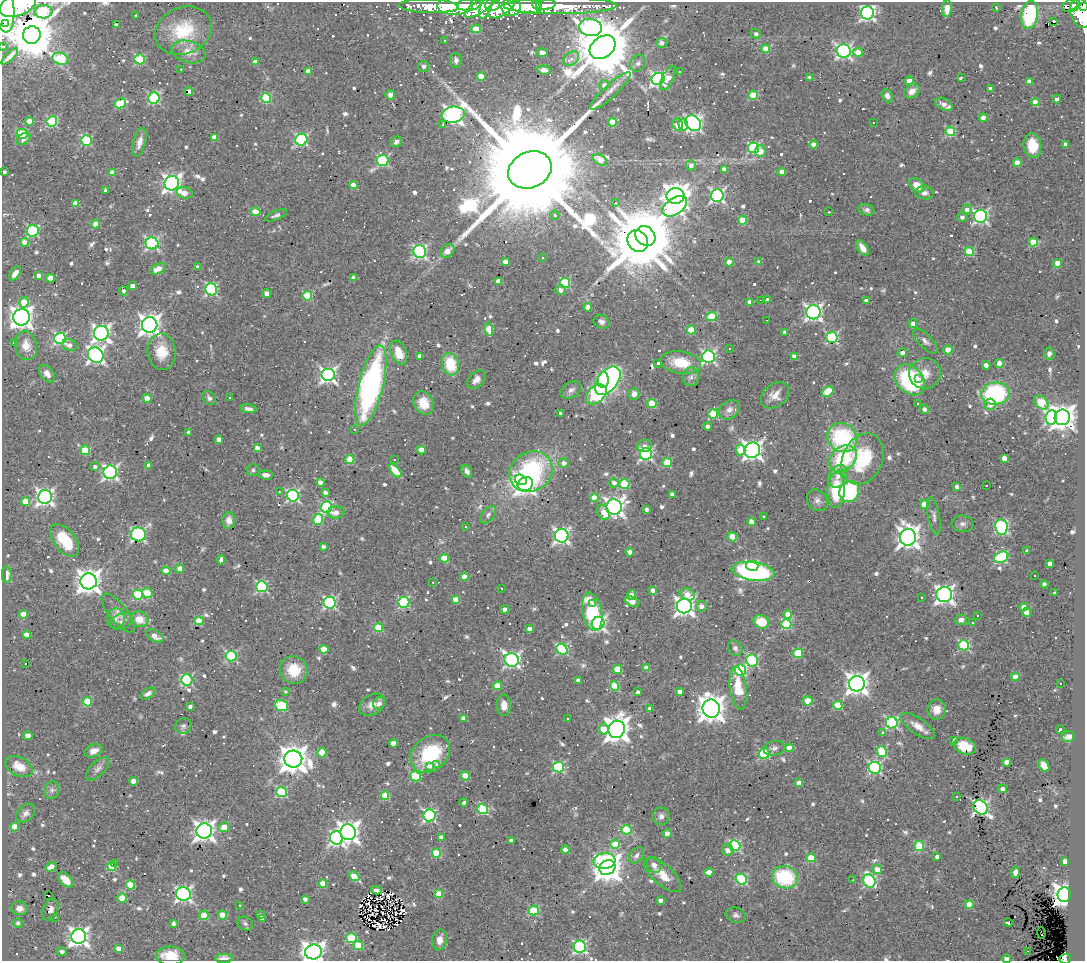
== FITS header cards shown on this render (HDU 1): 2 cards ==
NAXIS1  =                 1083
NAXIS2  =                  959

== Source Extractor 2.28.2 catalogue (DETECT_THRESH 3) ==
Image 1083 x 959 px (HDU 1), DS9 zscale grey, 1 PNG px = 1 image px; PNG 1087 x 963 px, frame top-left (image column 1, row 959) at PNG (2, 2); each listed source drawn as its Kron ellipse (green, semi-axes under 4 px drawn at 4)
Background 1.04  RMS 0.061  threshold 0.182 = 3 sigma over >= 5 px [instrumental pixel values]
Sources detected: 946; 1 with non-positive FLUX_AUTO (blend fragments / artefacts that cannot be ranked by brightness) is neither listed nor drawn; of the other 945, the 500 brightest by FLUX_AUTO listed and drawn (445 fainter detections omitted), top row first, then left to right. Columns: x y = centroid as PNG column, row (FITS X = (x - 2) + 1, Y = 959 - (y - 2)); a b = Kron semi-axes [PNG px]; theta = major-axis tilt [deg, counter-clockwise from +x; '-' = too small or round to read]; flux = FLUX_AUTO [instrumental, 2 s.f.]
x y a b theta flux
18 5 19 11 21 6500
455 5 18 9 2 2500
469 5 12 6 6 2100
493 5 7 6 - 950
525 5 17 8 -13 4400
537 5 6 4 -55 980
546 5 10 4 8 2000
1070 5 8 5 29 210
1075 5 6 4 61 320
429 6 30 7 -2 820
502 6 16 8 38 1800
511 6 10 9 - 1800
560 6 56 8 0 2200
480 7 18 6 33 1300
1083 7 4 3 - 210
486 8 12 5 69 900
996 8 3 3 - 16
4 9 23 9 -84 7800
947 9 8 5 85 36
43 12 9 6 3 370
867 13 6 6 - 1100
1081 13 15 10 -73 1400
136 15 3 3 - 16
1030 15 14 8 79 300
1054 21 3 3 - 170
5 23 4 3 - 5400
116 25 4 3 - 15
591 27 11 8 -7 880
476 29 5 4 - 120
183 31 29 23 23 190
756 34 5 4 - 15
32 35 9 8 - 23000
444 40 3 3 - 26
662 43 6 5 - 19
3 46 3 3 - 18
602 47 14 10 38 44000
766 49 4 4 - 100
844 51 7 6 - 990
188 52 17 10 -16 53
858 52 5 4 - 57
542 53 5 4 - 38
10 56 11 3 45 18
60 59 8 5 -18 310
140 59 5 5 - 270
571 59 9 6 36 27
456 60 7 5 -90 16
255 62 4 4 - 31
638 63 8 7 - 15
424 66 5 5 - 17
181 69 3 2 - 16
544 70 7 4 -6 17
308 71 4 4 - 43
679 71 3 3 - 21
481 77 4 4 - 76
810 77 4 3 - 13
962 77 4 3 - 15
668 78 13 5 64 59
658 79 6 6 - 980
909 81 4 4 - 51
1029 82 4 4 - 48
604 85 5 4 - 19
991 89 4 4 - 21
610 91 27 6 42 38
912 91 8 6 38 30
189 92 4 3 - 19
390 95 4 4 - 22
753 95 5 4 - 170
887 96 6 5 - 20
154 98 6 5 - 470
266 98 5 5 - 260
1057 99 4 3 - 15
1035 102 4 4 - 77
120 103 6 4 27 180
944 104 9 6 -23 24
453 115 11 8 8 2000
983 118 4 4 - 42
30 121 4 4 - 68
52 121 5 5 - 380
612 122 4 4 - 120
874 122 3 3 - 42
693 123 9 6 -47 1200
677 124 6 5 - 39
443 125 3 2 - 16
683 125 6 5 - 220
950 131 5 5 - 250
22 134 5 5 - 210
215 137 4 4 - 62
24 139 7 5 38 26
86 140 5 5 - 330
301 140 6 6 - 630
139 142 14 6 75 32
396 142 6 5 - 16
1065 144 4 3 - 13
814 145 4 4 - 46
1032 146 12 9 -83 100
753 148 5 5 - 420
760 151 6 5 - 59
383 160 6 5 - 430
600 160 7 5 -33 58
1017 163 4 4 - 69
691 165 5 5 - 22
724 169 4 4 - 28
530 170 22 18 24 220000
4 172 3 3 - 14
782 172 4 4 - 34
113 173 4 4 - 68
172 183 7 7 - 1900
353 185 4 4 - 58
917 185 9 6 -40 55
105 190 3 3 - 42
185 193 8 5 -17 46
924 193 9 6 -4 20
717 195 6 6 - 980
676 196 9 8 - 5000
615 202 3 3 - 530
76 203 4 4 - 55
675 206 14 8 34 1200
967 209 5 5 - 20
867 210 8 5 -17 14
256 212 5 4 - 95
829 212 3 2 - 62
276 215 11 4 21 13
555 215 5 4 - 16
981 216 6 6 - 950
962 217 5 4 - 16
742 220 4 4 - 140
96 224 4 4 - 67
33 231 6 5 - 450
645 236 11 9 -47 21000
638 241 11 9 -58 33000
25 242 4 4 - 58
1033 242 4 4 - 100
152 243 6 6 - 680
863 248 9 5 -57 30
420 251 6 6 - 840
448 251 8 6 44 37
969 252 4 4 - 180
542 258 3 3 - 58
505 262 4 4 - 30
729 262 4 4 - 66
759 262 4 4 - 18
1058 263 4 4 - 83
198 267 4 4 - 15
158 269 8 5 27 52
15 273 8 4 56 23
38 275 4 4 - 23
50 278 4 4 - 56
353 278 4 4 - 19
499 281 4 4 - 50
565 283 5 5 - 290
132 286 4 3 - 29
211 289 6 6 - 530
560 290 5 5 - 20
124 291 4 4 - 15
267 293 4 4 - 31
307 296 5 4 - 220
761 300 3 2 - 40
767 300 4 3 - 28
866 300 4 3 - 23
24 302 5 5 - 81
750 302 4 4 - 45
588 307 4 4 - 41
813 312 7 7 - 1400
21 317 8 8 - 3500
711 317 5 4 - 160
767 320 3 2 - 16
601 322 8 6 -26 14
913 324 4 4 - 27
150 325 8 7 - 3100
489 329 7 4 -82 80
691 330 4 4 - 91
785 332 4 4 - 17
101 333 7 7 - 1700
60 338 6 5 - 630
832 338 6 5 - 500
925 341 16 7 -46 22
14 342 3 3 - 72
69 345 7 6 - 20
26 346 14 11 -78 53
729 349 3 3 - 29
948 350 4 4 - 82
162 352 18 14 -83 96
399 353 12 7 -67 82
902 353 4 4 - 23
1049 354 6 5 - 18
96 355 8 7 - 1400
419 356 4 4 - 24
794 356 4 4 - 31
708 357 6 6 - 770
658 363 3 3 - 16
681 363 20 11 -8 120
999 363 4 4 - 79
450 364 11 8 -76 160
986 365 4 4 - 32
925 373 16 15 - 61
47 374 10 6 -52 30
328 375 7 6 - 1200
691 377 9 8 - 18
919 379 4 3 - 25
476 380 11 7 46 24
603 380 8 5 87 360
910 380 17 13 -47 460
608 381 16 10 51 800
371 385 41 12 76 1200
571 390 11 7 31 18
828 392 6 4 38 160
596 394 12 8 42 700
634 394 6 5 - 25
995 394 14 11 6 530
775 395 16 11 38 44
229 397 3 3 - 41
147 398 4 4 - 64
209 398 8 5 -52 13
1041 402 8 5 -45 210
424 403 12 10 -62 84
652 403 4 4 - 170
917 404 3 3 - 48
990 404 5 5 - 45
248 409 8 4 -7 14
924 409 5 4 - 18
729 410 11 8 38 26
561 413 3 3 - 13
713 414 5 4 - 220
1051 417 7 5 82 840
1062 417 8 7 - 4400
708 427 4 4 - 23
354 429 3 2 - 14
189 432 4 3 - 16
842 438 15 14 - 430
219 439 4 4 - 29
645 446 7 6 - 22
257 448 4 4 - 28
85 450 5 4 - 160
421 450 4 4 - 68
741 450 5 5 - 130
752 450 8 7 - 2000
646 454 6 6 - 720
1004 458 4 4 - 45
843 459 15 11 42 280
862 459 26 20 65 270
350 460 4 4 - 150
394 460 3 3 - 39
667 462 5 4 - 140
564 463 5 4 - 23
149 465 4 4 - 27
95 467 5 4 - 13
253 470 6 6 - 13
395 471 8 4 -49 99
467 471 7 4 -60 17
110 472 7 6 - 1000
531 472 22 19 33 620
266 475 7 4 -5 20
838 476 12 9 56 38
521 480 6 5 - 240
320 483 4 4 - 38
614 483 5 4 - 21
525 484 8 6 25 2500
624 484 5 5 - 190
987 486 3 3 - 110
957 487 3 3 - 18
836 490 17 8 87 200
279 492 3 2 - 150
849 492 11 9 63 370
325 493 4 4 - 16
672 494 4 4 - 22
293 496 6 6 - 690
45 497 7 7 - 1600
594 498 4 4 - 76
817 500 12 9 -52 22
26 502 4 4 - 96
924 504 4 4 - 110
326 507 6 5 - 460
614 507 7 7 - 2500
646 509 4 3 - 17
603 512 8 5 -61 54
336 513 8 6 3 27
488 515 10 6 51 14
763 516 3 3 - 19
934 516 19 6 -80 18
229 520 8 6 88 29
318 520 5 5 - 190
751 522 4 4 - 41
963 524 11 8 -5 16
466 527 3 3 - 14
1001 527 8 6 -81 680
138 534 7 7 - 860
561 536 7 7 - 1100
732 537 5 4 - 110
908 537 8 8 - 3300
65 540 19 10 -51 160
323 546 4 3 - 14
1027 551 4 4 - 13
630 552 4 4 - 34
1001 557 7 5 24 490
444 558 4 4 - 110
221 560 4 3 - 24
1050 563 4 4 - 27
752 566 6 5 - 300
180 568 4 4 - 50
166 571 4 4 - 82
753 571 21 9 -8 870
7 575 8 5 89 34
1034 576 3 2 - 37
464 577 4 4 - 34
89 581 8 8 - 3900
433 582 3 3 - 71
1044 584 4 4 - 15
262 587 5 5 - 450
501 589 3 3 - 58
653 590 4 4 - 30
147 593 5 5 - 140
1055 593 4 3 - 15
687 594 8 5 -21 57
944 594 8 7 - 1900
138 595 5 5 - 260
632 595 4 4 - 47
921 598 3 3 - 42
456 599 4 4 - 73
404 602 5 5 - 440
632 602 7 5 -22 51
330 603 6 6 - 680
593 603 3 3 - 150
684 606 7 7 - 2300
701 606 5 5 - 24
1024 607 4 4 - 45
505 609 4 4 - 27
592 612 19 10 -79 270
1026 612 4 4 - 78
118 613 24 9 -51 40
23 614 4 4 - 94
788 614 4 4 - 52
978 615 3 3 - 67
116 618 10 9 - 21
139 619 9 7 -22 60
961 620 6 5 - 28
121 621 11 7 24 15
199 621 4 4 - 110
761 622 8 6 -24 97
598 623 6 6 - 1100
972 623 3 3 - 97
786 624 5 5 - 300
378 628 4 4 - 170
529 629 4 4 - 22
27 635 4 4 - 58
155 636 9 5 -30 43
964 645 5 5 - 400
735 648 8 7 - 14
324 649 4 4 - 100
562 649 6 5 - 400
798 653 5 4 - 220
231 656 5 5 - 460
512 660 7 6 - 1100
752 661 6 6 - 440
26 664 3 3 - 33
647 668 4 4 - 58
617 669 5 4 - 130
294 670 14 13 - 120
740 670 6 5 - 420
1015 677 4 4 - 71
187 680 6 5 - 460
578 680 4 4 - 17
1061 683 3 3 - 35
857 684 8 7 - 3300
497 686 4 4 - 110
614 686 5 4 - 180
738 688 22 8 -83 130
679 691 4 4 - 34
285 692 3 3 - 1100
638 692 4 3 - 15
148 694 9 4 32 16
808 701 4 4 - 140
88 702 4 4 - 170
379 703 6 5 - 23
372 705 14 10 30 36
504 705 11 7 -86 35
838 705 5 4 - 170
190 706 4 3 - 16
281 706 7 5 -18 320
650 708 4 3 - 25
711 709 9 8 - 5600
937 710 10 9 - 44
464 718 4 4 - 29
568 719 3 3 - 33
892 723 6 6 - 620
183 726 8 7 - 13
918 726 20 8 -34 50
603 729 5 5 - 61
617 729 9 8 - 4900
1060 729 4 3 - 18
882 733 3 3 - 33
28 736 4 4 - 43
1068 737 6 5 - 22
954 740 4 3 - 26
393 743 4 4 - 34
965 746 12 8 -19 84
774 748 11 7 11 20
789 748 4 4 - 94
94 751 9 6 22 30
322 752 5 4 - 120
882 752 5 5 - 240
430 754 21 17 41 280
764 754 5 5 - 350
293 759 9 8 - 6300
1007 762 4 4 - 58
436 765 3 3 - 15
19 766 14 9 -28 52
430 766 4 4 - 36
1044 766 7 5 -59 51
558 767 5 5 - 460
875 768 6 6 - 630
98 769 15 7 45 21
415 776 5 5 - 230
465 776 5 4 - 76
134 781 4 4 - 61
799 783 4 4 - 49
1003 789 4 4 - 26
52 790 9 7 79 15
281 792 5 5 - 310
385 795 4 4 - 140
957 797 3 3 - 220
464 802 4 3 - 13
981 807 8 6 -43 1100
483 809 5 5 - 310
26 813 11 7 45 19
429 815 6 6 - 690
661 816 9 8 - 18
15 827 4 4 - 94
224 827 5 4 - 63
626 830 5 4 - 220
204 831 8 7 - 2700
348 832 8 7 - 3200
667 834 4 4 - 58
441 837 4 4 - 31
336 838 7 6 - 880
511 840 4 3 - 16
615 844 5 4 - 110
735 846 6 5 - 510
919 846 5 5 - 230
565 850 4 4 - 26
728 850 6 5 - 32
436 853 4 4 - 170
637 855 9 6 50 18
937 857 3 3 - 15
811 858 5 4 - 140
605 861 11 8 6 470
1065 861 4 4 - 52
114 863 3 3 - 340
654 865 8 6 -62 26
112 866 4 4 - 150
51 867 6 4 32 40
607 868 8 7 - 6200
877 869 5 4 - 47
709 872 4 4 - 62
1015 872 6 4 83 21
663 875 23 10 -42 71
354 876 5 4 - 120
785 877 13 11 -18 300
741 879 6 5 - 400
66 880 9 5 -48 60
853 880 3 2 - 14
869 881 7 6 - 520
323 884 4 4 - 110
131 885 4 4 - 110
376 890 5 3 - 31
183 894 7 6 - 1200
439 894 4 4 - 140
1064 894 7 6 - 3400
49 896 3 2 - 20
122 898 5 4 - 79
305 899 4 4 - 18
660 900 4 4 - 22
969 904 4 4 - 83
240 906 3 3 - 77
20 908 8 6 -8 29
50 910 11 7 69 26
534 910 5 5 - 260
204 915 5 4 - 140
222 915 4 4 - 110
260 915 4 3 - 19
736 915 10 7 -19 15
54 917 3 3 - 190
263 918 4 4 - 28
18 923 4 4 - 14
1008 923 4 3 - 42
173 924 4 4 - 16
245 924 8 6 -32 13
1041 933 5 3 - 25
79 936 7 7 - 2200
351 938 5 5 - 270
440 940 10 7 79 36
358 945 5 4 - 130
580 947 6 6 - 680
119 948 4 4 - 33
62 951 5 4 - 17
1027 951 3 2 - 35
313 952 8 7 - 2700
170 956 14 9 -2 88
224 958 9 4 0 32
1006 959 4 3 - 36
1065 959 6 5 - 290
At the frame edge (FLAGS 8, measured only in part): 11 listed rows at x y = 18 5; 1083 7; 4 9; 43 12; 5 23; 3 46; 313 952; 170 956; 224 958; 1006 959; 1065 959
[445 fainter detections neither listed nor drawn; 1 non-positive-flux detection neither listed nor drawn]